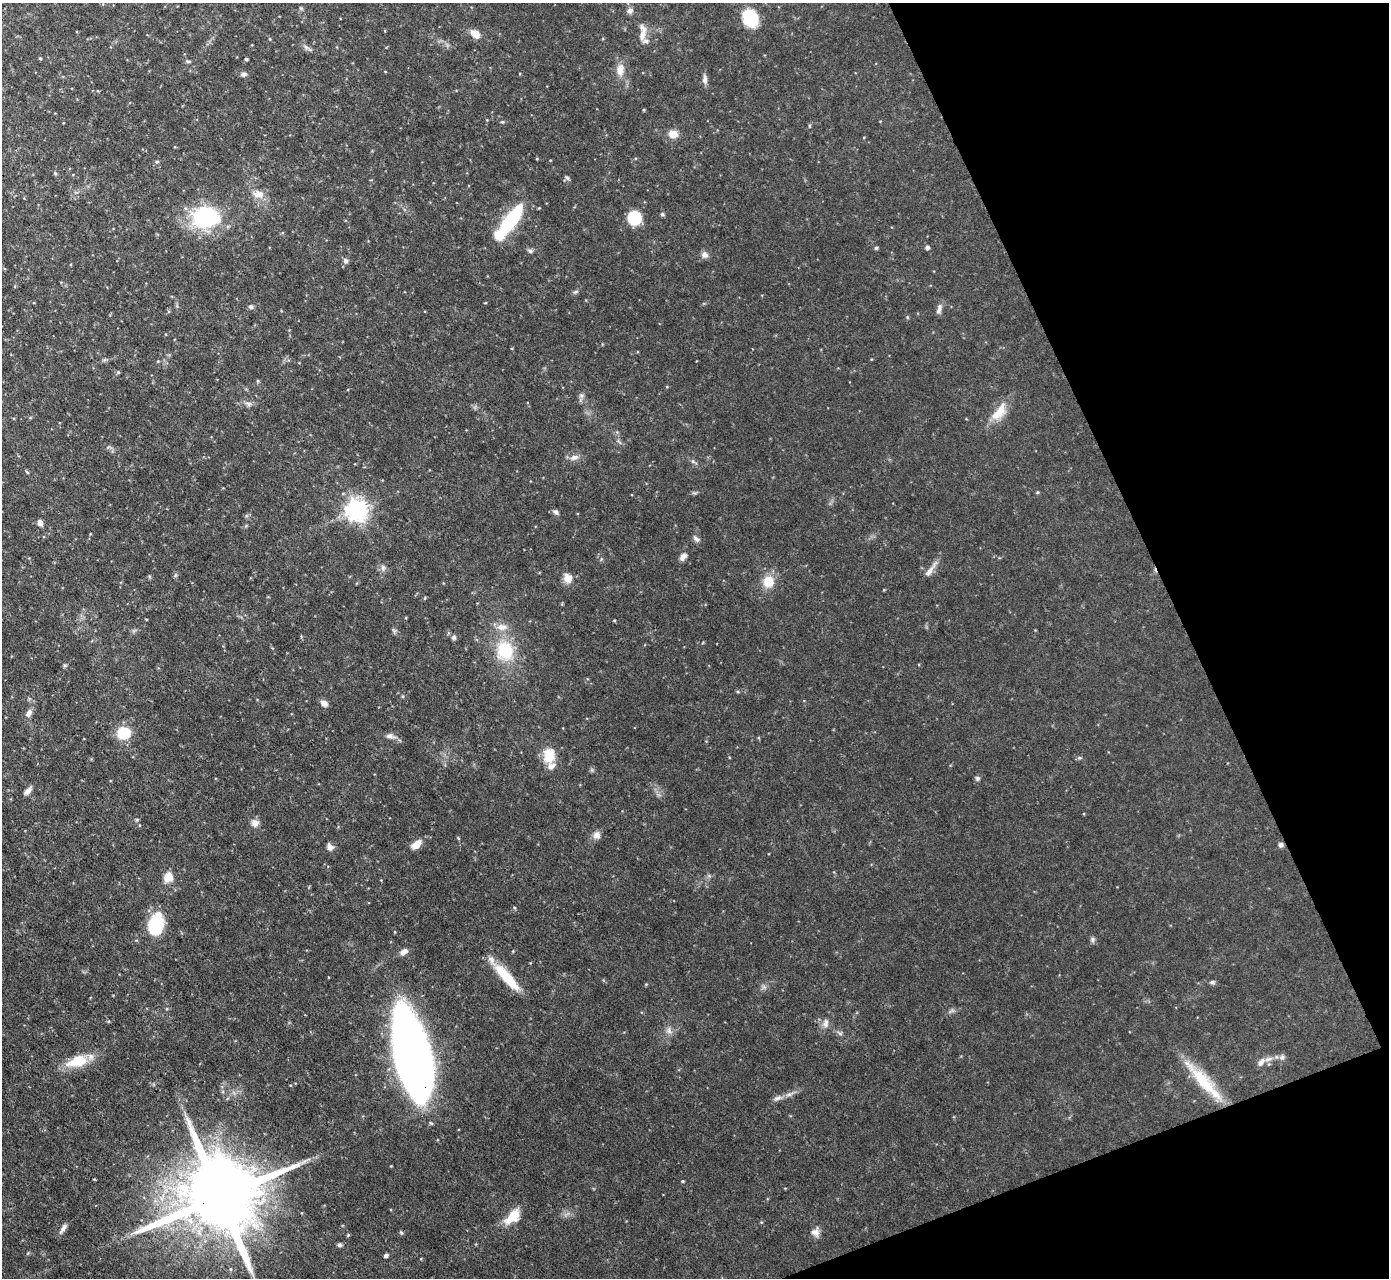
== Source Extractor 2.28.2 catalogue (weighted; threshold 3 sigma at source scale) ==
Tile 12 of 4 x 4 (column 4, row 3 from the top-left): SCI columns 4164-5550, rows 1427-2702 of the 5551 x 5536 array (HDU 1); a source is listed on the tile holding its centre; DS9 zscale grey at full resolution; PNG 1391 x 1280 px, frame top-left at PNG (2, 3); no overlay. Shown black and unused: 19% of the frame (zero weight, under 3 of 4 exposures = <1% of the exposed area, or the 3 px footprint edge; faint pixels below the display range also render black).
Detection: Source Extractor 2.28.2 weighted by HDU 2 'WHT'; one run over the whole footprint, this tile lists its part. Background 0.0852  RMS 0.0051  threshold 0.0229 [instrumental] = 3 sigma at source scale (4.5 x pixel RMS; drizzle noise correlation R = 1.50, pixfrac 1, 0.05/0.05 arcsec/px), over >= 5 px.
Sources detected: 113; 1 too faint to see at this stretch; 1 inside a brighter object's white glare — not listed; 3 inside a brighter listed object's ellipse — not listed separately; the other 108 listed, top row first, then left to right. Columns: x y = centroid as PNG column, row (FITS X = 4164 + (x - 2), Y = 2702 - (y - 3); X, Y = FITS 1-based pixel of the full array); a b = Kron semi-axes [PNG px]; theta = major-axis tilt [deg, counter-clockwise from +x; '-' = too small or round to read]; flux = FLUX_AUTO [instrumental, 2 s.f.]
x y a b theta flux
301 8 6 5 - 0.71
630 10 9 7 31 2
750 18 17 13 -61 25
642 33 24 8 88 5.1
475 34 11 7 -42 5.7
270 39 5 3 - 0.46
306 47 8 5 -44 1.5
40 58 4 3 - 0.6
246 59 3 3 - 0.89
188 61 8 4 -11 0.86
620 70 19 11 87 5.7
244 74 9 6 6 1.4
705 79 14 6 -87 2.3
644 110 3 3 - 0.5
502 122 4 4 - 0.58
673 134 10 9 - 5.2
537 159 4 3 - 0.45
157 162 6 5 - 0.79
55 173 6 4 -46 0.67
567 178 8 4 -38 0.9
258 194 18 11 -12 5.5
662 214 5 5 - 0.84
205 217 29 23 1 50
634 218 10 9 - 27
511 220 38 12 54 37
927 247 5 4 - 1.7
876 248 5 4 - 0.81
530 251 7 6 - 1.3
705 255 9 9 - 2.3
345 261 8 6 -74 1.5
4 268 5 3 - 0.55
575 292 8 4 26 0.98
251 307 6 5 - 1.4
939 309 15 6 76 2.4
907 317 6 3 -72 0.53
104 360 6 5 - 0.85
158 361 4 3 - 0.47
118 372 5 5 - 0.69
258 381 6 4 -89 0.57
581 395 7 7 - 1.4
248 404 8 6 -2 1.7
999 412 29 13 53 10
574 457 12 7 17 2.8
693 462 7 4 -20 0.91
27 472 5 3 - 0.64
1037 492 5 4 - 0.6
694 493 9 3 -5 0.84
357 510 8 8 - 360
556 512 8 6 -31 1.5
40 522 7 6 - 2.4
696 539 11 6 -37 1.7
683 557 10 6 62 2.6
383 568 9 6 -81 1.7
930 570 24 6 53 3.7
568 578 12 10 -66 4.8
768 581 15 14 - 9
884 590 4 3 - 0.38
146 619 4 2 - 0.38
614 620 4 3 - 0.49
502 627 15 9 0 4.6
394 630 8 5 -68 1.1
454 638 6 6 - 1.2
505 651 23 20 -85 24
65 665 5 5 - 0.72
738 691 5 4 - 0.65
324 703 9 6 -33 2.6
29 713 12 7 59 2.5
124 733 11 9 8 21
390 736 13 7 -8 2.6
759 738 5 3 - 0.5
549 755 17 13 83 11
1079 758 8 4 -8 0.84
977 778 7 6 - 1.1
28 791 11 5 44 2.6
137 820 5 4 - 0.64
255 823 10 10 - 3
597 835 10 10 - 2.9
458 838 6 3 -71 0.51
416 845 11 6 37 6.6
1281 845 6 5 - 1.6
330 847 9 7 -55 2.5
168 877 9 8 - 8.3
514 908 5 4 - 0.62
155 925 24 18 77 21
1093 940 7 6 - 1.3
404 952 10 6 31 3.1
507 977 39 10 -48 19
1212 982 7 5 3 1.1
646 984 5 3 - 0.48
952 1011 11 4 22 1.3
825 1023 12 8 82 2.9
669 1031 11 8 -73 2.6
840 1033 9 5 -26 1.2
413 1057 75 27 -78 460
1282 1057 7 6 - 1.5
77 1061 31 14 18 14
1261 1062 14 7 49 3
1204 1081 60 12 -47 24
777 1098 14 6 23 2.6
683 1181 4 3 - 0.59
219 1197 30 19 21 8800
512 1217 23 12 46 11
63 1229 15 5 55 2.2
815 1232 12 10 80 3.1
401 1233 6 4 -68 0.79
348 1235 5 4 - 0.55
339 1245 6 5 - 1.1
386 1255 5 4 - 1.3
Overlapping masked pixels (flux is a lower limit): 4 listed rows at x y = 1281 845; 413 1057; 1204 1081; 219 1197